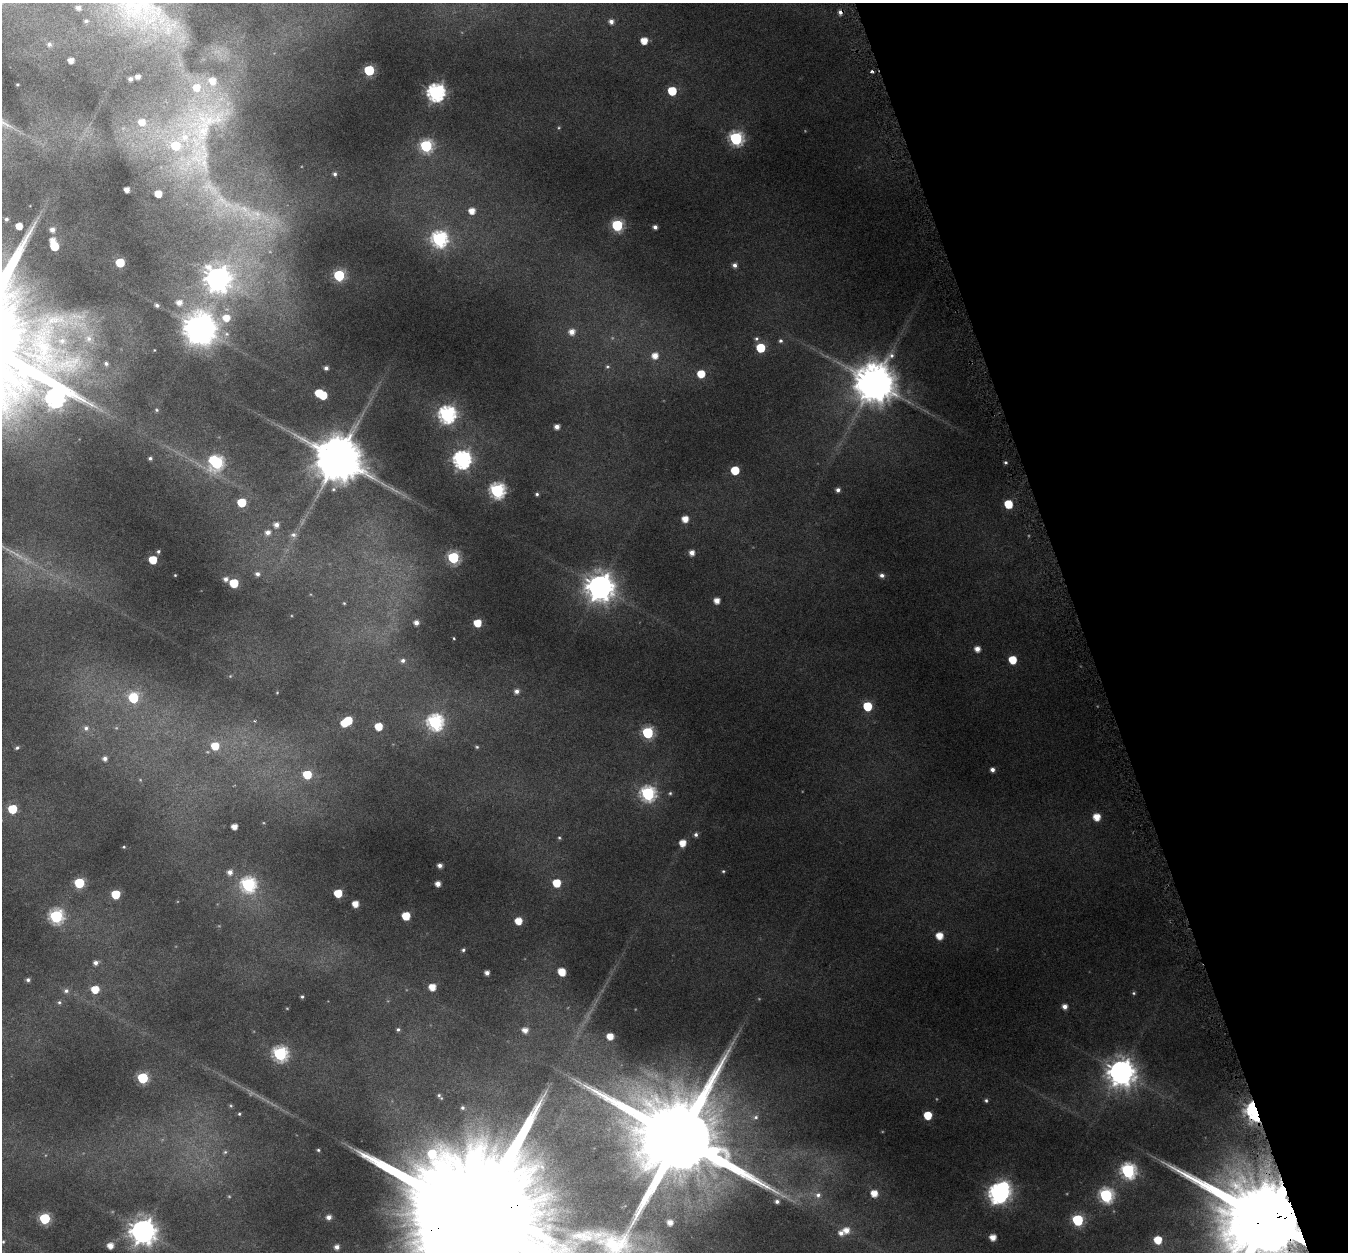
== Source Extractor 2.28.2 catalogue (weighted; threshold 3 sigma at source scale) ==
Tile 12 of 4 x 4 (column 4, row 3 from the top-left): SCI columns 4043-5388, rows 1324-2573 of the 5428 x 5208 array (HDU 1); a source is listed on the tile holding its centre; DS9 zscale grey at full resolution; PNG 1350 x 1254 px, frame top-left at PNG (2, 3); no overlay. Shown black and unused: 20% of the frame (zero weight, under 4 of 8 exposures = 2% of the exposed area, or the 3 px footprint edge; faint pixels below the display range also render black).
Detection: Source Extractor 2.28.2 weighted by HDU 2 'WHT'; one run over the whole footprint, this tile lists its part. Background 0.0428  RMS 0.0094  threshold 0.0383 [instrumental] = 3 sigma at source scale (4.09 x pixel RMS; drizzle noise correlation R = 1.36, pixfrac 0.8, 0.0396/0.0396 arcsec/px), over >= 5 px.
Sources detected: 184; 3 too faint to see at this stretch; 6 inside a brighter object's white glare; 1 cosmic-ray / hot-pixel residue — not listed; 8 inside a brighter listed object's ellipse — not listed separately; the other 166 listed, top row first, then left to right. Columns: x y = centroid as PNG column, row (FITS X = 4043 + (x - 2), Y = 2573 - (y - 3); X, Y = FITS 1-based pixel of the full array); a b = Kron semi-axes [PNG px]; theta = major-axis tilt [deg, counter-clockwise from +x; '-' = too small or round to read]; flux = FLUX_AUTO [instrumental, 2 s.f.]
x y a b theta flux
138 6 79 41 -13 120
611 21 5 5 - 3.7
644 41 5 5 - 11
49 44 5 5 - 1.6
71 60 4 4 - 5.1
369 70 6 6 - 55
872 71 4 3 - 1.5
138 77 4 4 - 3.2
130 79 4 3 - 2.4
672 91 6 5 - 30
436 92 7 7 - 280
142 122 8 8 - 8.7
204 125 87 43 50 190
736 138 7 6 - 130
426 146 6 6 - 100
335 174 5 5 - 1.9
127 189 4 4 - 5.8
472 211 6 6 - 8.1
6 219 3 3 - 1.5
617 225 6 6 - 78
19 226 5 5 - 9.4
655 227 4 4 - 2.8
52 230 5 5 - 3.8
439 239 7 7 - 190
53 240 5 5 - 5.8
54 246 6 5 - 22
120 263 5 5 - 26
735 265 5 5 - 3.1
339 275 6 6 - 75
217 279 10 9 - 710
179 302 7 7 - 5.9
157 305 6 5 - 2.2
226 318 9 8 - 12
201 329 12 10 77 890
572 332 6 6 - 6
89 339 11 9 -86 7.9
756 339 6 6 - 1.6
780 341 5 5 - 1.6
760 348 6 5 - 31
655 356 7 7 - 8.2
891 356 8 7 - 3.6
106 363 7 6 - 2.6
607 367 5 4 - 1.1
326 368 4 4 - 2.7
701 374 6 6 - 15
874 382 11 11 - 2700
319 393 6 5 - 21
55 398 15 12 13 320
157 410 5 4 - 1.1
447 414 7 7 - 240
557 427 4 4 - 4.5
150 458 4 4 - 1.7
338 459 12 11 - 4400
462 460 7 7 - 290
216 462 8 7 - 130
735 470 5 5 - 23
497 490 7 7 - 170
838 490 5 4 - 2.6
537 494 4 4 - 1.4
242 502 6 6 - 26
1008 504 6 5 - 22
685 519 5 5 - 8.6
276 525 6 6 - 4.1
268 532 7 7 - 4.1
293 535 8 7 - 3.2
158 551 4 4 - 1.2
692 553 5 5 - 5.1
453 557 6 6 - 83
153 560 5 5 - 21
257 574 6 6 - 2.8
175 575 3 3 - 0.56
882 575 6 5 - 2.8
226 579 6 5 - 3
234 583 6 5 - 25
600 587 9 9 - 1000
717 601 5 4 - 6.7
344 603 5 4 - 0.87
416 622 4 4 - 3.7
477 623 5 5 - 16
454 638 4 2 - 0.72
977 649 5 5 - 5.6
1012 660 6 5 - 17
403 661 6 5 - 2.1
517 691 6 5 - 3.4
133 698 7 7 - 38
867 706 6 6 - 31
348 720 6 5 - 21
435 722 7 7 - 190
378 726 5 5 - 15
86 728 7 7 - 3.1
648 733 6 6 - 72
215 746 7 6 - 16
477 747 5 4 - 1.1
17 748 6 4 61 1.3
105 758 6 5 - 3
992 770 4 4 - 3
307 775 6 5 - 25
670 793 5 4 - 1.1
648 794 7 7 - 160
12 809 6 6 - 26
1097 817 6 6 - 10
234 827 5 4 - 6.3
696 835 5 5 - 2.1
559 838 5 3 - 0.88
682 843 5 5 - 10
124 847 4 3 - 0.73
440 865 4 4 - 3.1
723 871 5 4 - 0.96
230 872 7 6 - 4.1
79 883 6 6 - 46
557 883 6 5 - 19
438 884 4 4 - 5
248 885 7 7 - 150
338 893 5 5 - 19
116 894 6 6 - 22
355 904 5 5 - 8.5
56 916 7 6 - 130
406 916 6 5 - 17
518 921 5 5 - 12
939 936 5 5 - 11
463 950 4 4 - 1.3
96 963 6 5 - 3.3
562 972 6 5 - 16
487 973 4 4 - 3.6
28 980 5 5 - 2
432 987 5 5 - 10
95 989 6 5 - 17
66 991 7 6 - 2.5
1134 993 5 4 - 1
302 997 4 4 - 1.2
59 1002 6 5 - 1.4
1065 1006 5 5 - 4.4
398 1029 5 4 - 1.4
525 1030 5 5 - 5.3
610 1036 5 5 - 9.2
280 1054 7 7 - 140
1121 1072 9 9 - 950
143 1078 6 6 - 62
439 1095 7 5 -70 1.8
986 1100 6 4 -74 1.4
462 1108 6 5 - 1.8
1254 1111 8 5 -68 340
239 1114 4 4 - 0.89
928 1115 5 5 - 19
680 1138 59 34 33 19000
318 1150 4 4 - 1
225 1152 6 4 43 1.2
1128 1171 7 7 - 150
874 1193 5 5 - 9.6
998 1193 8 7 - 290
818 1195 8 8 - 3.9
1106 1195 7 7 - 120
777 1201 6 5 - 2.5
329 1217 5 4 - 3.6
475 1217 59 27 14 69000
45 1218 6 6 - 64
1077 1220 6 6 - 67
1267 1220 24 19 10 21000
670 1222 5 5 - 5.1
846 1230 7 6 - 7
143 1231 8 8 - 870
993 1237 5 5 - 7.6
1158 1240 7 6 - 15
3 1242 5 4 - 1.2
110 1246 5 5 - 6.9
337 1247 4 4 - 3.5
Overlapping masked pixels (flux is a lower limit): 4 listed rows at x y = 1254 1111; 680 1138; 475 1217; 1267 1220
Isophote crosses this tile's border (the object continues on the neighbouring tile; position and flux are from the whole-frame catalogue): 4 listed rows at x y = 138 6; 680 1138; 475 1217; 1267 1220